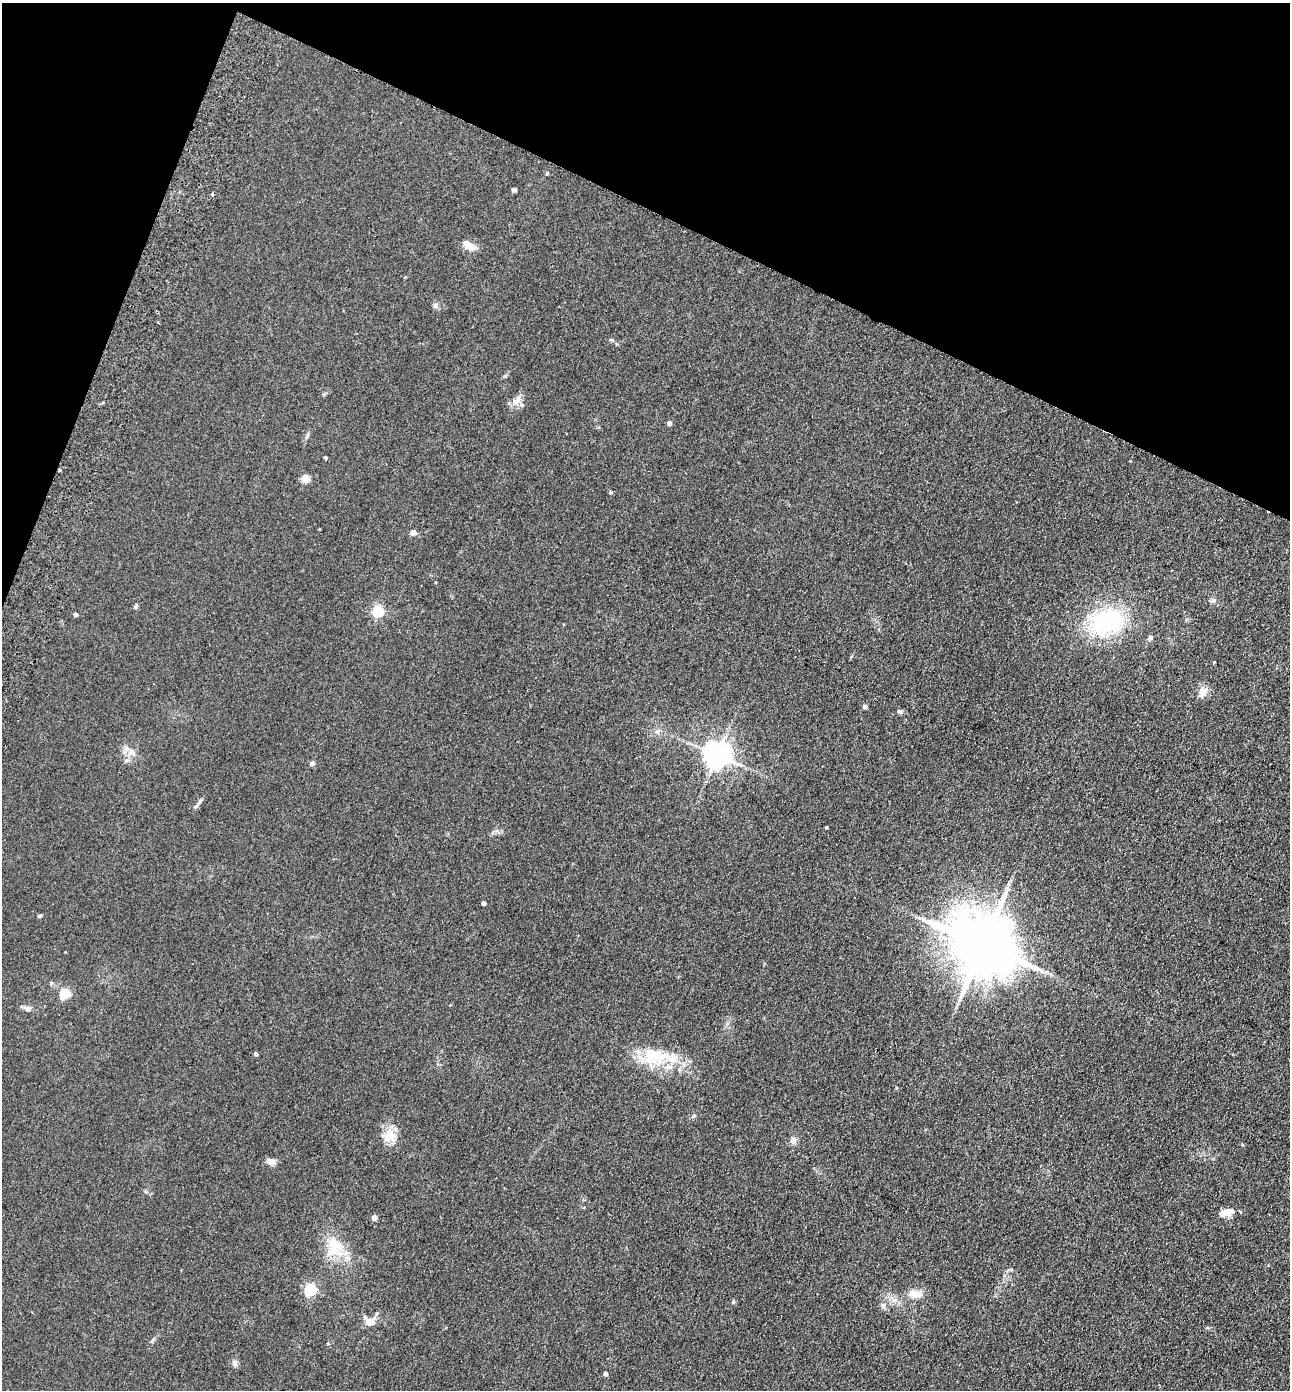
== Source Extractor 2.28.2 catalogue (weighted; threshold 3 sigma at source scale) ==
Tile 2 of 4 x 4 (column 2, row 1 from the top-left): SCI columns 1483-2770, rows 4190-5577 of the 5672 x 5603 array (HDU 1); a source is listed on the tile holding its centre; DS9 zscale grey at full resolution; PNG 1292 x 1392 px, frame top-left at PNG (2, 3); no overlay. Shown black and unused: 20% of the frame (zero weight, under 2 of 3 exposures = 3% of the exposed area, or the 3 px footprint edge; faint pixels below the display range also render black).
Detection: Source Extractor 2.28.2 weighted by HDU 2 'WHT'; one run over the whole footprint, this tile lists its part. Background 0.105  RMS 0.01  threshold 0.0471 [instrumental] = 3 sigma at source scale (4.5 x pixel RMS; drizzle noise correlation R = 1.50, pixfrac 1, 0.05/0.05 arcsec/px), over >= 5 px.
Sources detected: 53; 1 inside a brighter object's white glare — not listed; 2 inside a brighter listed object's ellipse — not listed separately; the other 50 listed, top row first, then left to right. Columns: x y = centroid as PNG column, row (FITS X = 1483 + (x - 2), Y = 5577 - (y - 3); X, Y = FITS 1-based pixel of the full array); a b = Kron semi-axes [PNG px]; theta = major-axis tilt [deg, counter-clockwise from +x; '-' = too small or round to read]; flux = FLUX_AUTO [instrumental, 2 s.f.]
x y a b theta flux
547 173 4 4 - 1.1
514 190 4 4 - 4.4
212 195 4 3 - 3.7
469 245 14 6 -30 13
435 305 8 7 - 2.8
518 398 12 8 74 5.6
669 423 4 4 - 3.3
325 458 3 3 - 3.2
59 470 3 2 - 1.6
305 479 5 5 - 27
611 492 5 4 - 1.1
319 529 2 2 - 1.1
413 533 5 5 - 8.1
136 607 6 4 90 1.5
378 611 5 5 - 89
76 614 4 4 - 3.4
1106 622 41 27 17 99
1150 638 8 5 45 2.6
1214 662 3 3 - 2.4
1203 692 17 10 68 7.3
865 707 4 4 - 3.8
900 711 7 5 -3 2.6
657 731 7 5 41 2.6
126 748 7 6 - 3.1
717 755 8 8 - 1100
126 761 6 4 20 1.7
312 763 5 4 - 3.8
200 801 6 4 20 1.6
826 827 3 3 - 0.93
483 903 4 3 - 3.3
40 916 5 4 - 1.3
983 945 19 15 -33 8400
65 993 5 5 - 57
28 1009 8 6 30 3.3
256 1054 4 4 - 2.1
654 1054 27 24 3 39
694 1115 6 4 19 1.3
389 1135 17 16 - 15
793 1140 10 7 85 4.5
1242 1144 4 4 - 1.1
271 1161 10 7 -21 5.3
1229 1211 15 9 7 8.1
374 1217 5 5 - 4.1
334 1247 33 18 -70 30
311 1289 5 5 - 110
914 1294 18 10 -17 8.8
733 1302 5 4 - 1.5
369 1321 10 7 -33 11
234 1362 9 7 -87 3.2
605 1374 4 4 - 2.6
Overlapping masked pixels (flux is a lower limit): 1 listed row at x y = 59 470